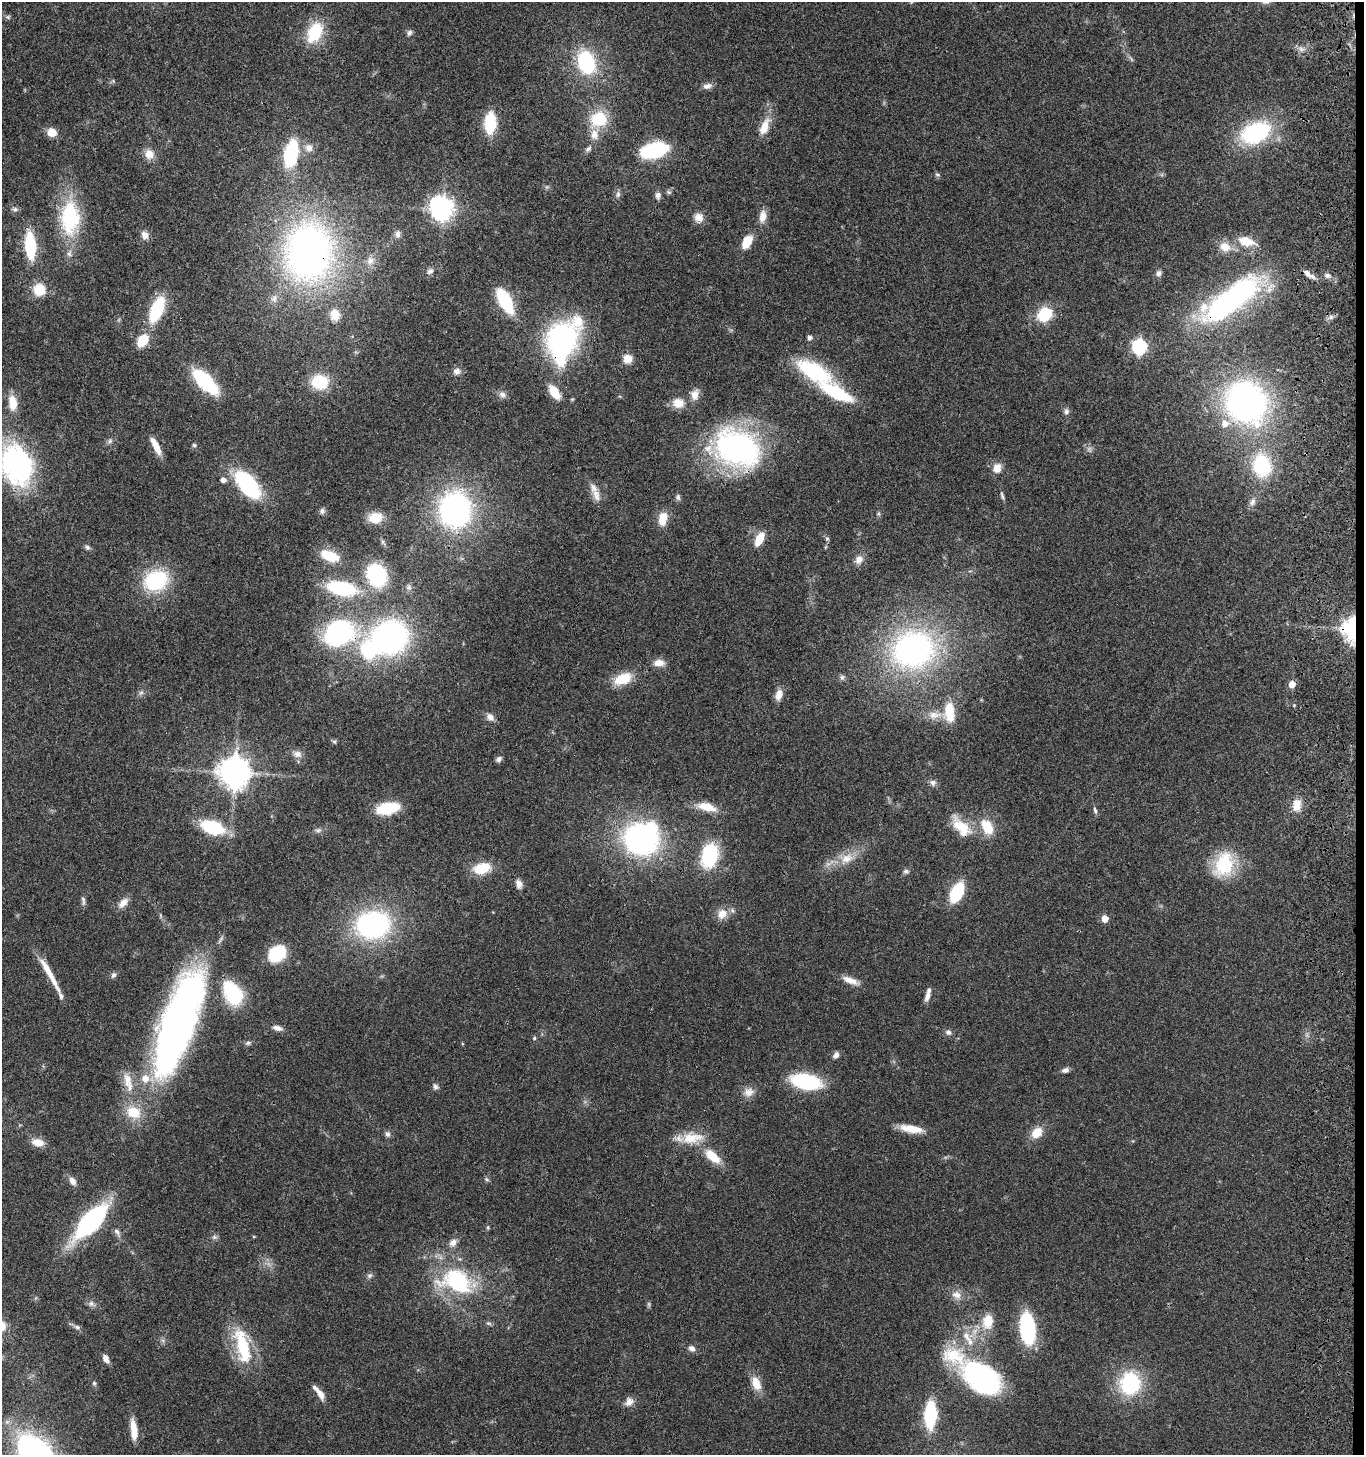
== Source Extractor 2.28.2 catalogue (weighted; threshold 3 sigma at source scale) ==
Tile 6 of 3 x 3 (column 3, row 2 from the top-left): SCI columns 2975-4336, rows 1612-3064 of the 4678 x 4675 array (HDU 1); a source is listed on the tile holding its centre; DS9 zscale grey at full resolution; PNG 1366 x 1457 px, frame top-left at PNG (2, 2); no overlay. Shown black and unused: <1% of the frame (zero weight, under 3 of 4 exposures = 13% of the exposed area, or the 3 px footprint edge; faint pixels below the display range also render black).
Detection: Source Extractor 2.28.2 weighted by HDU 2 'WHT'; one run over the whole footprint, this tile lists its part. Background 0.119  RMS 0.0069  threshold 0.0312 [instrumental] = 3 sigma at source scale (4.5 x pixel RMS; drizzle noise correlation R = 1.50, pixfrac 1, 0.05/0.05 arcsec/px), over >= 5 px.
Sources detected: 195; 1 too faint to see at this stretch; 5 inside a brighter object's white glare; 1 long thin detection or spike segment (spike, bleed or trail) — not listed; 10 inside a brighter listed object's ellipse — not listed separately; the other 178 listed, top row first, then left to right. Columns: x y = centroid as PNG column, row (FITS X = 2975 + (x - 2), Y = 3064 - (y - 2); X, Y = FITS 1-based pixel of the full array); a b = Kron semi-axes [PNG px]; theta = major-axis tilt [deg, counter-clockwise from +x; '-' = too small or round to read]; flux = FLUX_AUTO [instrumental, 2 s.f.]
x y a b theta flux
8 17 6 6 - 1.2
315 32 21 14 63 31
409 33 8 6 63 1.9
1301 49 8 5 -45 2.2
1131 59 9 3 -45 1.2
586 62 17 12 -71 66
707 86 13 7 15 3.3
599 119 18 16 9 25
490 123 18 9 87 35
764 127 23 10 68 11
52 132 9 8 - 8.6
1255 133 28 18 24 74
309 148 11 10 - 4.8
588 149 10 6 46 2.2
654 150 18 10 14 85
291 153 24 12 78 51
149 154 12 11 - 6.8
937 175 7 3 -9 1
618 194 9 6 80 2.1
658 195 9 7 -88 2.9
15 209 8 7 - 2
442 209 8 7 - 500
762 216 16 9 82 6
699 217 11 11 - 6
70 218 44 25 89 53
397 234 9 8 - 3
145 235 10 8 -69 4.1
1246 241 18 9 -17 14
747 242 15 9 61 12
30 245 23 9 -85 42
311 245 57 51 80 280
1225 247 15 12 -23 8.3
370 261 12 10 81 5.3
430 271 10 6 26 2.3
1159 273 8 7 - 2.2
1307 273 14 7 -52 3.8
1328 275 7 7 - 2.3
39 290 10 10 - 19
274 298 11 7 76 3.3
1231 299 79 25 36 150
505 300 21 9 -62 58
157 309 24 11 68 42
1045 314 14 11 41 27
335 315 12 10 -82 9.4
1331 317 7 6 - 2.1
810 338 5 5 - 2.4
562 340 43 26 69 150
142 341 12 9 54 17
1139 347 7 6 - 140
628 359 10 10 - 7.1
457 371 9 8 - 3.3
814 371 30 13 -29 69
205 382 21 9 -45 76
320 382 16 13 -3 29
554 392 17 9 -56 13
837 393 31 10 -28 52
502 394 10 8 -40 3
695 395 13 9 76 6
12 403 17 9 -85 12
678 403 14 12 -6 9.1
1246 403 37 31 -22 230
1066 411 9 6 86 2.2
110 441 8 6 69 1.7
194 445 5 5 - 1.1
156 446 21 7 -64 9.4
737 448 47 34 -29 170
16 464 38 26 -69 130
1262 466 19 15 -79 53
997 468 12 10 72 6.4
223 480 5 5 - 3.5
247 484 25 13 -51 81
596 495 19 9 -78 5.8
1002 496 11 4 -71 1.6
678 497 8 7 - 1.7
1252 502 11 8 63 3.3
455 510 30 26 -89 170
322 511 8 6 53 2
878 514 6 4 18 0.88
375 518 16 12 10 13
663 519 14 8 79 12
827 538 6 5 - 1.2
759 539 13 7 64 14
87 547 7 6 - 1.6
330 556 19 10 -20 19
859 560 11 9 60 5
377 575 20 16 -63 54
156 580 21 17 22 58
342 588 22 11 -11 66
1351 629 25 16 -87 46
339 633 29 24 26 100
390 637 30 27 23 180
913 650 41 36 17 190
659 663 13 8 0 6.4
842 677 7 6 - 1.6
623 679 20 11 23 18
1292 684 5 5 - 10
141 693 8 5 30 1.6
779 695 13 8 74 5.9
949 712 26 13 -87 18
934 715 20 10 4 8.4
490 717 11 8 -43 3.8
334 741 6 4 -18 1
297 754 12 9 -13 4.2
499 759 7 6 - 2.2
234 772 9 9 - 1200
933 783 8 8 - 2.6
1297 805 15 11 81 8.8
707 807 24 10 -16 13
388 808 18 10 10 34
1095 811 10 4 -76 1.7
961 826 30 14 -36 18
212 827 21 12 -19 44
987 827 17 11 -58 17
318 830 8 6 14 1.9
640 839 28 24 -27 160
709 856 23 15 75 48
847 858 21 13 29 12
1224 864 23 17 67 43
482 868 17 10 17 20
906 871 8 6 19 1.7
519 884 12 8 -74 3.7
957 892 15 8 64 45
83 900 13 5 -83 2
123 903 15 8 46 5.3
722 914 14 11 52 8
1105 919 5 5 - 11
373 925 28 22 9 130
277 953 18 13 40 27
113 975 8 7 - 1.9
850 980 23 8 -22 6.8
231 989 15 14 - 38
61 996 8 6 -61 2.1
927 996 14 6 73 4.1
179 1022 119 34 71 320
277 1028 11 6 -14 3.6
948 1032 8 8 - 2.2
534 1038 5 4 - 0.88
248 1043 7 5 4 1.4
462 1044 4 3 - 0.62
836 1055 9 6 57 2.6
1065 1070 8 6 16 2.6
806 1081 25 13 -14 62
128 1082 32 11 -75 12
435 1087 8 6 -44 2.1
748 1092 14 12 8 5.9
911 1129 26 9 -9 12
1037 1133 15 11 45 10
387 1134 8 7 - 2.1
692 1138 30 14 6 18
38 1142 16 9 -9 6.6
713 1156 23 11 -40 15
486 1179 7 4 -32 1.1
72 1181 11 7 -57 3.8
91 1221 28 12 47 140
117 1232 10 6 -42 2.3
254 1236 4 3 - 0.64
214 1237 8 6 20 1.7
453 1242 10 9 - 4
370 1276 8 6 36 1.8
456 1281 50 33 -19 68
956 1295 14 10 -20 5.9
91 1304 9 8 - 2.6
988 1321 17 12 81 14
77 1327 8 6 -17 1.9
1028 1328 22 11 -83 83
966 1336 16 9 -57 7.4
243 1346 44 15 -76 40
692 1348 9 7 -35 3.2
106 1358 10 6 -60 4
981 1377 37 21 -37 160
94 1383 5 5 - 1.1
756 1383 16 9 -70 10
1130 1383 23 19 -89 53
319 1393 21 6 -53 6
629 1402 12 10 52 4.6
930 1415 19 8 88 57
134 1430 25 7 -84 10
35 1454 48 30 -50 160
Overlapping masked pixels (flux is a lower limit): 7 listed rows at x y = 311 245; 1231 299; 562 340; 737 448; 1351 629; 339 633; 179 1022
Isophote crosses this tile's border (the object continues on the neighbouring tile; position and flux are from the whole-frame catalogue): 2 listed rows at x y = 16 464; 35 1454